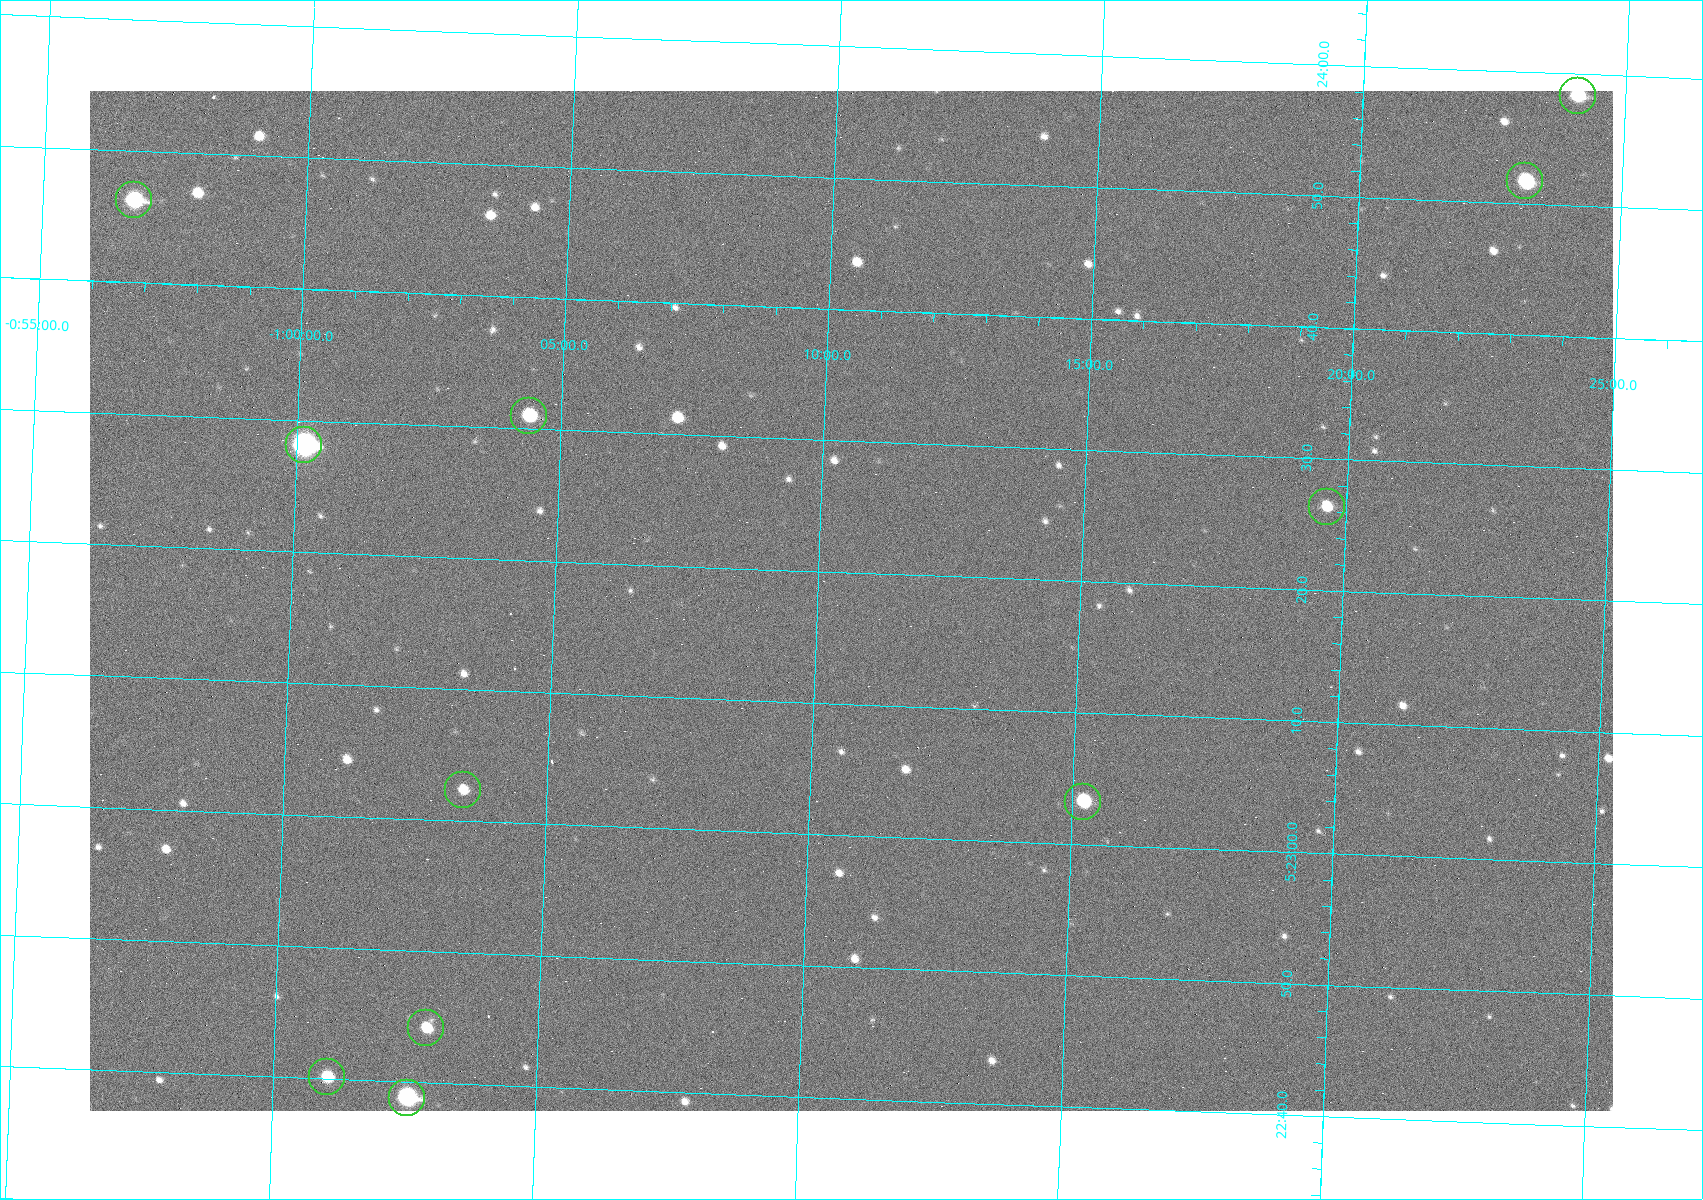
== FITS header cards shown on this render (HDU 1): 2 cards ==
NAXIS1  =                 1523
NAXIS2  =                 1020

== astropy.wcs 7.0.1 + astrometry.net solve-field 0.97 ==
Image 1523 x 1020 px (HDU 1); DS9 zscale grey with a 90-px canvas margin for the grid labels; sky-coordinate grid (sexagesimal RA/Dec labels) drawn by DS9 from the SOLVED WCS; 11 Tycho-2 reference stars matched to detected sources circled (green)
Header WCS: RA---TAN/DEC--TAN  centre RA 05:23:18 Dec -01:11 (80.82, -1.18 deg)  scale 1.14 arcsec/px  FOV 29.0' x 19.4'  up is +88 deg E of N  parity flipped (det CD > 0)
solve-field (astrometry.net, Tycho-2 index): VERIFIED the header's WCS against the Tycho-2 star catalogue (11 matches, 0 conflicts) and refined it, rather than solving blind
Solved WCS: RA---TAN-SIP/DEC--TAN-SIP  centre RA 05:23:18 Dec -01:11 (80.82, -1.18 deg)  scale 1.14 arcsec/px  FOV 29.0' x 19.4'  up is +88 deg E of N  parity flipped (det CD > 0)
The solver's refit moves the header's centre by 0.71 arcsec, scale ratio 1.001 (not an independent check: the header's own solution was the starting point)
Tycho-2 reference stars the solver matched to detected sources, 11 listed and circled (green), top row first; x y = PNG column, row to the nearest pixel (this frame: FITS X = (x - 90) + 1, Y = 1020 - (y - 91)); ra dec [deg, ICRS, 3 dp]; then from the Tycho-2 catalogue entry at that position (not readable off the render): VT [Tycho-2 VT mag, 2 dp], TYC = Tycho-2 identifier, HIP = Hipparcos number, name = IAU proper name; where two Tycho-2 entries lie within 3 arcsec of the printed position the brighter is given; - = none
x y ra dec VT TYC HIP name
1578 96 80.993 -1.402 10.12 4753-1097-1 - -
1525 181 80.966 -1.386 10.33 4753-1182-1 - -
134 200 80.943 -0.946 8.91 4753-387-1 - -
529 416 80.879 -1.073 10.48 4753-1534-1 - -
304 445 80.867 -1.002 7.84 4753-1205-1 25199 -
1327 507 80.860 -1.327 11.24 4753-1591-1 - -
463 790 80.760 -1.057 11.82 4753-1463-1 - -
1083 802 80.764 -1.254 10.69 4753-1358-1 - -
426 1028 80.684 -1.048 11.65 4753-1425-1 - -
327 1077 80.667 -1.017 10.97 4753-1266-1 - -
407 1098 80.662 -1.043 9.00 4753-1401-1 25121 -